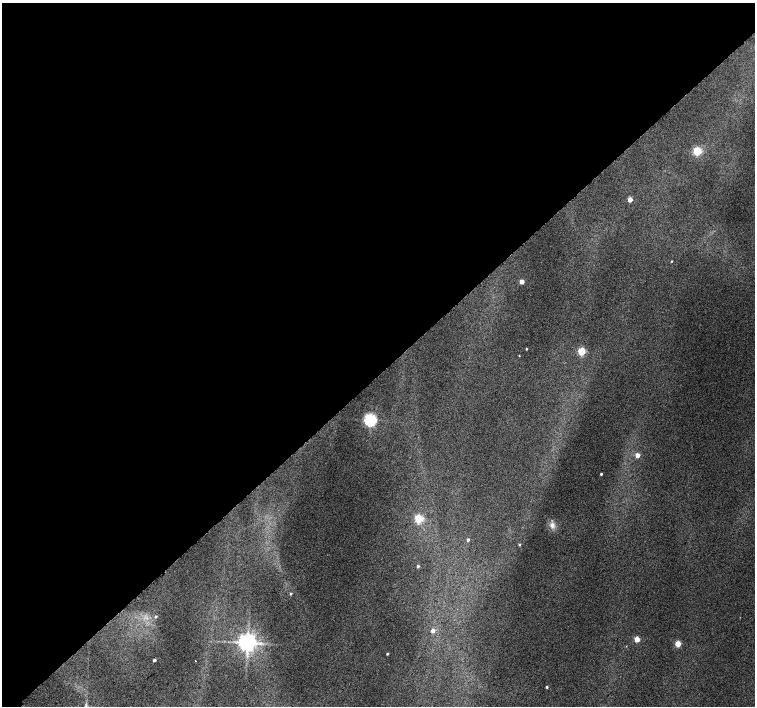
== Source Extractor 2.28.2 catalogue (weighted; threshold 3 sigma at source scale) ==
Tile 2 of 4 x 4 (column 2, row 1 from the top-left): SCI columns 1557-3062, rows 4488-5895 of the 6118 x 6093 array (HDU 1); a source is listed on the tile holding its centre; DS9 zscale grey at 2 x 2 block average (1 PNG px = mean of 2 x 2 image px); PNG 757 x 708 px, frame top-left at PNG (2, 3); no overlay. Shown black and unused: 53% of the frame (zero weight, under 2 of 3 exposures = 3% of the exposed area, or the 3 px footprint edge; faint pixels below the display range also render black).
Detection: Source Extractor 2.28.2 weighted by HDU 2 'WHT'; one run over the whole footprint, this tile lists its part. Background 0.0415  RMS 0.035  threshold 0.158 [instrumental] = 3 sigma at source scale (4.5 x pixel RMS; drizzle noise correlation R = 1.50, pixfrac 1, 0.0396/0.0396 arcsec/px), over >= 5 px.
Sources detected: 25; all 25 listed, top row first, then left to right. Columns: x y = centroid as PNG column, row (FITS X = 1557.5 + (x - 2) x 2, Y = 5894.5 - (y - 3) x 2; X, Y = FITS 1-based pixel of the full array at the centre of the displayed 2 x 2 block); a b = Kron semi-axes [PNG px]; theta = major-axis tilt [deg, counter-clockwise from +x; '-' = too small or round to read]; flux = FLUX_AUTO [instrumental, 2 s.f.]
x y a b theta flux
697 151 3 3 - 730
630 199 3 3 - 110
671 261 2 2 - 7
522 282 3 3 - 110
526 349 2 2 - 7.1
582 351 3 3 - 530
519 355 3 2 - 4.4
370 420 4 4 - 2500
637 455 3 3 - 110
601 474 2 2 - 11
419 519 3 3 - 680
552 525 8 6 89 50
468 540 3 3 - 17
519 544 3 3 - 9.8
418 566 3 3 - 16
291 594 3 3 - 11
156 616 4 3 - 12
433 631 3 3 - 55
637 639 3 3 - 190
247 642 5 5 - 7300
678 644 3 3 - 230
387 654 2 2 - 9.9
154 660 2 2 - 22
195 661 2 2 - 4.1
547 687 3 2 - 12